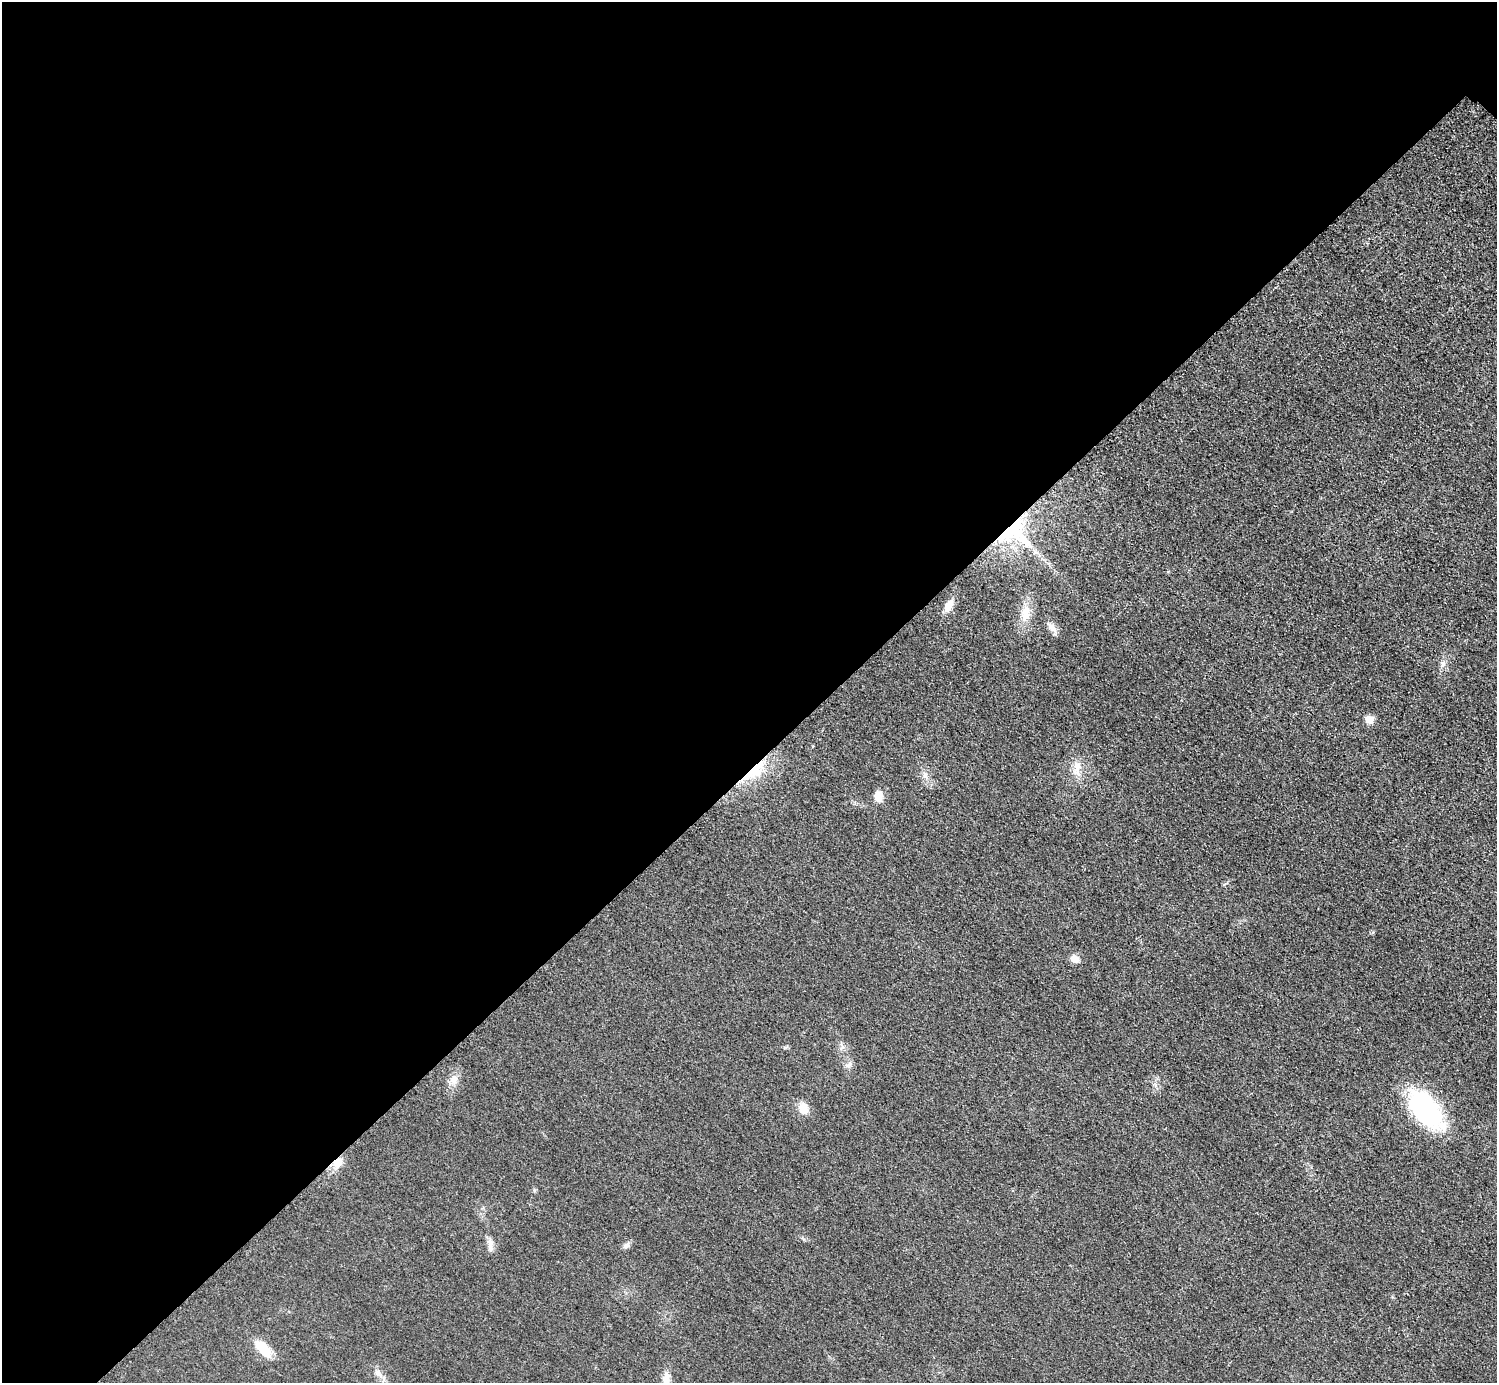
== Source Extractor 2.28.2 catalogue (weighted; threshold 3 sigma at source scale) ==
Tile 5 of 4 x 4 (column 1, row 2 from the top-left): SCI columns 14-1508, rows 3074-4454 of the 6004 x 6004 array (HDU 1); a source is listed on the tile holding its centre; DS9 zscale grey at full resolution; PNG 1499 x 1385 px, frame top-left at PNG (2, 2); no overlay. Shown black and unused: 55% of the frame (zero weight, under 3 of 5 exposures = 1% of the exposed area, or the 3 px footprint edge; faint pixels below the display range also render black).
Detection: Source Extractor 2.28.2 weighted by HDU 2 'WHT'; one run over the whole footprint, this tile lists its part. Background 0.0182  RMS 0.0054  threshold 0.0244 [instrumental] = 3 sigma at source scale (4.5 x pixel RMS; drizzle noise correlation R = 1.50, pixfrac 1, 0.05/0.05 arcsec/px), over >= 5 px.
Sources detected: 21; all 21 listed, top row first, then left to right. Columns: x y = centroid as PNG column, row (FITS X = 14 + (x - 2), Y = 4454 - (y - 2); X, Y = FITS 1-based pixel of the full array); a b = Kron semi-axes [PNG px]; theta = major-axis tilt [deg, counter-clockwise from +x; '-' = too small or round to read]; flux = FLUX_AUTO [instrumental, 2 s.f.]
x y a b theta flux
1014 533 45 31 -25 48
949 606 12 7 62 6.3
1026 613 23 11 78 8.4
1052 627 15 8 -48 3.5
1443 664 7 6 - 1.6
1369 719 10 8 -44 4.3
1077 768 20 10 72 5.8
754 771 36 13 39 18
925 775 7 5 49 1.3
878 796 11 8 -84 5.8
1074 959 11 8 -45 3.1
850 1064 7 4 71 1.3
454 1079 9 8 - 3.2
803 1108 12 10 -71 6.8
1425 1109 52 26 -49 56
337 1162 15 11 52 5.5
490 1246 17 6 90 2.8
626 1246 10 6 31 1.8
262 1348 24 11 -45 11
378 1373 13 8 -45 3.4
666 1378 17 9 85 4.3
Overlapping masked pixels (flux is a lower limit): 3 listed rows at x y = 1014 533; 754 771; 337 1162
Unlisted compact peaks at least as high as the median listed source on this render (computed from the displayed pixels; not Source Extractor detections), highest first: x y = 1373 932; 534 1190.